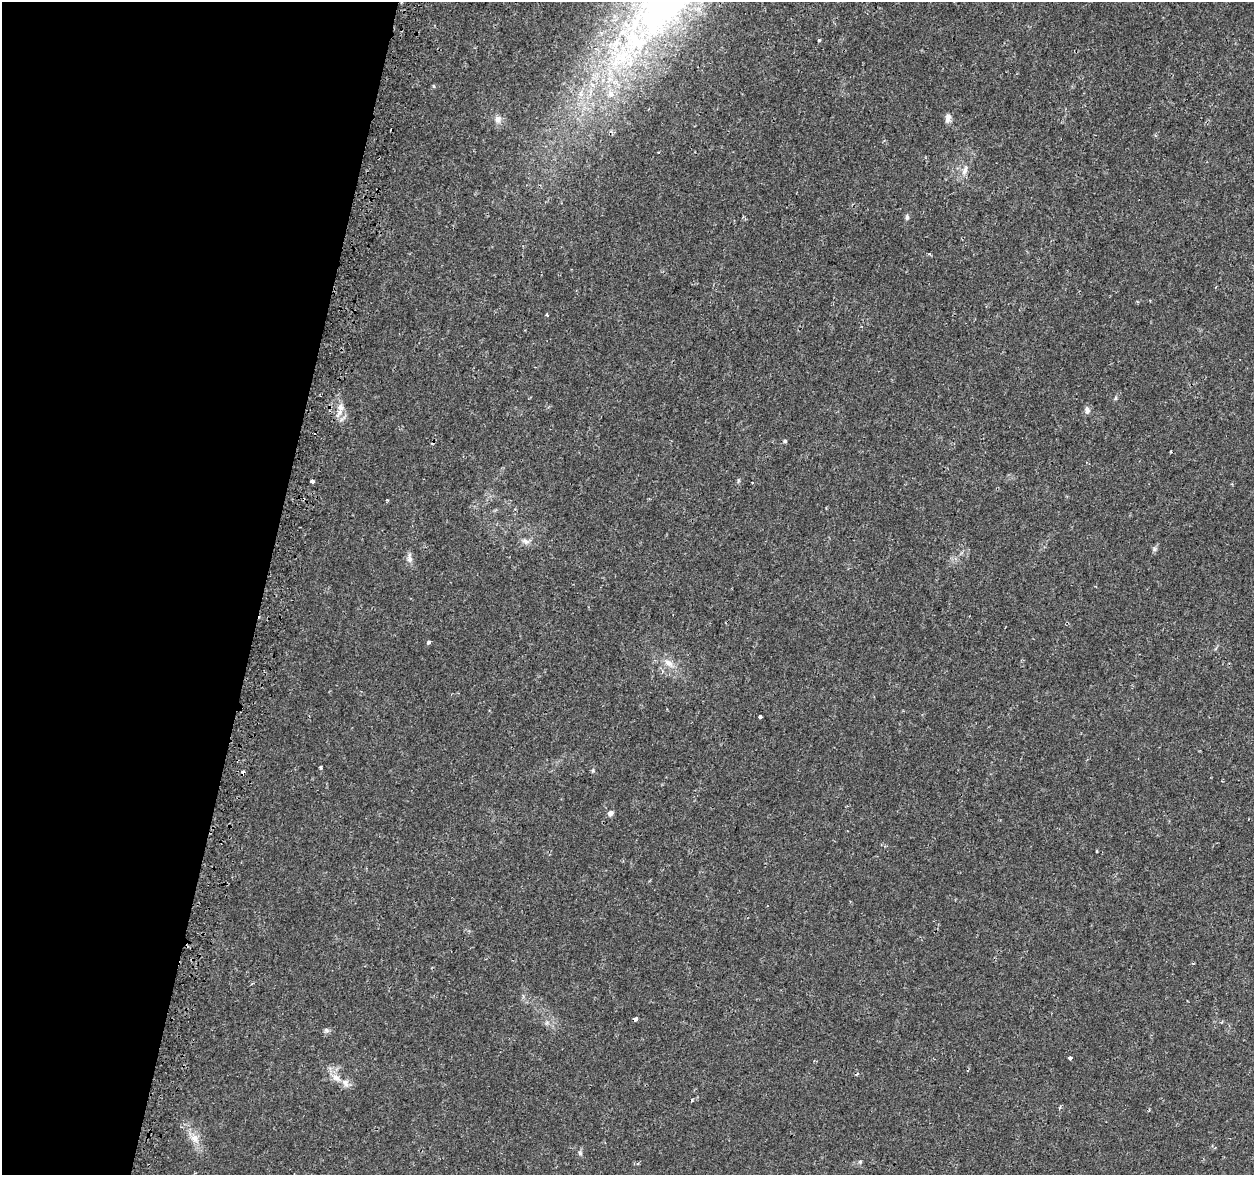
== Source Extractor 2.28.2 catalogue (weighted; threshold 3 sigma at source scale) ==
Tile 9 of 4 x 4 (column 1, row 3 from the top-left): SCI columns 46-1297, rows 1501-2673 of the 5090 x 5288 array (HDU 1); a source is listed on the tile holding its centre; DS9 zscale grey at full resolution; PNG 1256 x 1177 px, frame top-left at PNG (2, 2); no overlay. Shown black and unused: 21% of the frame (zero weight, under 2 of 3 exposures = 3% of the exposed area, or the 3 px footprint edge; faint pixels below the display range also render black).
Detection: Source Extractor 2.28.2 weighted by HDU 2 'WHT'; one run over the whole footprint, this tile lists its part. Background 0.00636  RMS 0.0022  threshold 0.0097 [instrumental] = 3 sigma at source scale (4.5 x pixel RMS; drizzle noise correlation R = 1.50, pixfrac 1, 0.0396/0.0396 arcsec/px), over >= 5 px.
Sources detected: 44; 6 cosmic-ray / hot-pixel residue — not listed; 4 inside a brighter listed object's ellipse — not listed separately; the other 34 listed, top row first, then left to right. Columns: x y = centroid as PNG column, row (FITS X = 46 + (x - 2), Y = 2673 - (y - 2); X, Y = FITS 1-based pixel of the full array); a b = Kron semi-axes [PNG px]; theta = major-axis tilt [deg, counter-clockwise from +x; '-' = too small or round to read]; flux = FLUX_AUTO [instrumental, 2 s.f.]
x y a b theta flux
819 40 3 3 - 0.69
630 48 103 46 55 69
434 86 5 3 - 0.21
948 118 10 6 82 1.1
498 119 9 9 - 1.3
658 152 3 2 - 0.16
965 170 15 7 67 1.3
907 217 7 5 -88 0.49
929 254 5 4 - 0.23
547 315 4 3 - 0.23
1116 398 6 4 89 0.28
340 407 13 9 -88 1.6
1087 410 10 7 -83 0.81
785 441 5 4 - 0.39
738 481 6 4 72 0.29
312 482 4 3 - 2.8
387 500 3 3 - 0.2
525 541 11 7 -30 1.1
1154 549 7 6 - 0.47
410 559 11 8 -70 1
428 642 4 3 - 0.52
669 663 18 9 -39 2.1
760 717 4 3 - 0.59
321 767 4 4 - 0.35
610 813 6 6 - 0.99
1096 851 4 2 - 0.18
635 1019 4 4 - 1.3
326 1030 8 6 -17 0.5
1070 1058 3 3 - 1.4
814 1061 3 3 - 0.19
336 1078 14 8 -30 1.8
195 1138 15 11 -50 2.3
580 1153 6 6 - 0.41
860 1162 6 5 - 0.32
Overlapping masked pixels (flux is a lower limit): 1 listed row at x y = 635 1019